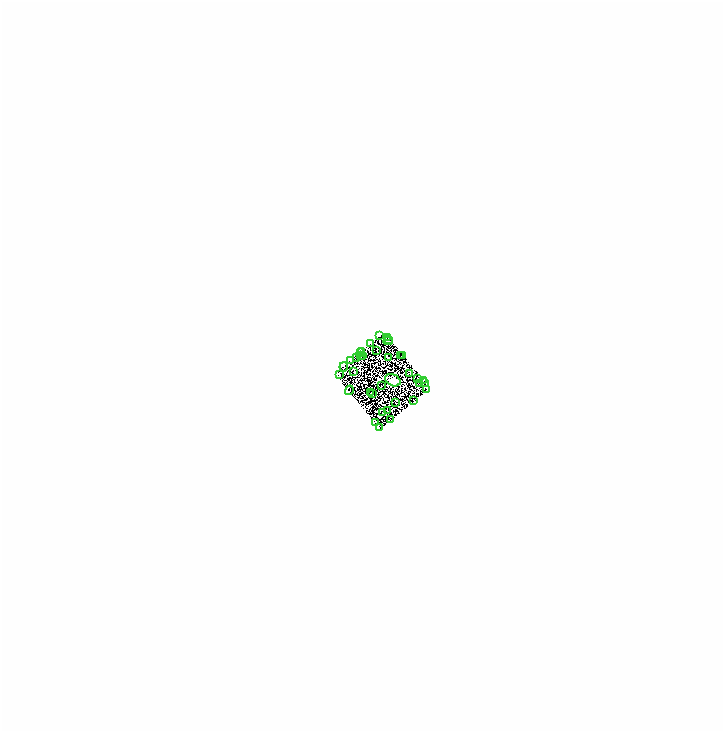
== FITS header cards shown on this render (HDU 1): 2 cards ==
NAXIS1  =                 1442
NAXIS2  =                 1458

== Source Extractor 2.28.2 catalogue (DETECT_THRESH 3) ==
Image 1442 x 1458 px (HDU 1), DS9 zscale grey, zoomed out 1/2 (1 PNG px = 2 x 2 image px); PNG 725 x 733 px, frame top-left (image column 2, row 1458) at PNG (0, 0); each listed source drawn as its Kron ellipse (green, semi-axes under 4 px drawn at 4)
Background 0.0346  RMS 1.6e-05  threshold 4.78e-05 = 3 sigma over >= 5 px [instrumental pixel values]
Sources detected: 165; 129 cannot appear on this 1/2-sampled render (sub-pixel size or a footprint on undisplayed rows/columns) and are neither listed nor drawn; the other 36 listed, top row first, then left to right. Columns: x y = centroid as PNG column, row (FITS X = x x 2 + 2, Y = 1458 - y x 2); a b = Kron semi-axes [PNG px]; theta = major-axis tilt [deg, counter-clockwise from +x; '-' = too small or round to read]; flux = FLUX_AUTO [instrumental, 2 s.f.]
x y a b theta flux
378 334 2 1 - 1.1
386 335 2 2 - 6.2
387 337 2 1 - 3.5
386 339 4 2 - 10
369 341 2 1 - 1.6
359 349 3 1 - 1.7
375 349 2 1 - 1.6
358 351 2 2 - 0.73
359 353 3 2 - 0.74
401 353 2 1 - 2
360 354 3 1 - 2.1
399 354 2 1 - 1.9
387 355 2 1 - 1.3
355 356 2 1 - 1.5
349 358 2 2 - 0.51
342 365 4 2 - 5.8
352 369 3 2 - 1
408 372 2 2 - 1.1
337 373 2 2 - 3.6
415 377 2 1 - 0.92
391 378 8 5 -25 1900
421 379 3 1 - 2.9
418 381 2 1 - 0.54
423 381 2 1 - 0.47
379 384 2 1 - 1
347 388 5 2 - 1.9
424 388 2 1 - 3.6
368 391 2 1 - 0.88
371 392 2 1 - 1.9
412 399 2 1 - 3.1
394 401 2 1 - 0.17
385 408 2 1 - 1.2
380 411 2 1 - 1.1
389 418 2 1 - 1.1
374 420 4 2 - 5.8
377 426 2 1 - 1.5
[129 sub-pixel or undisplayed-footprint detections neither listed nor drawn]